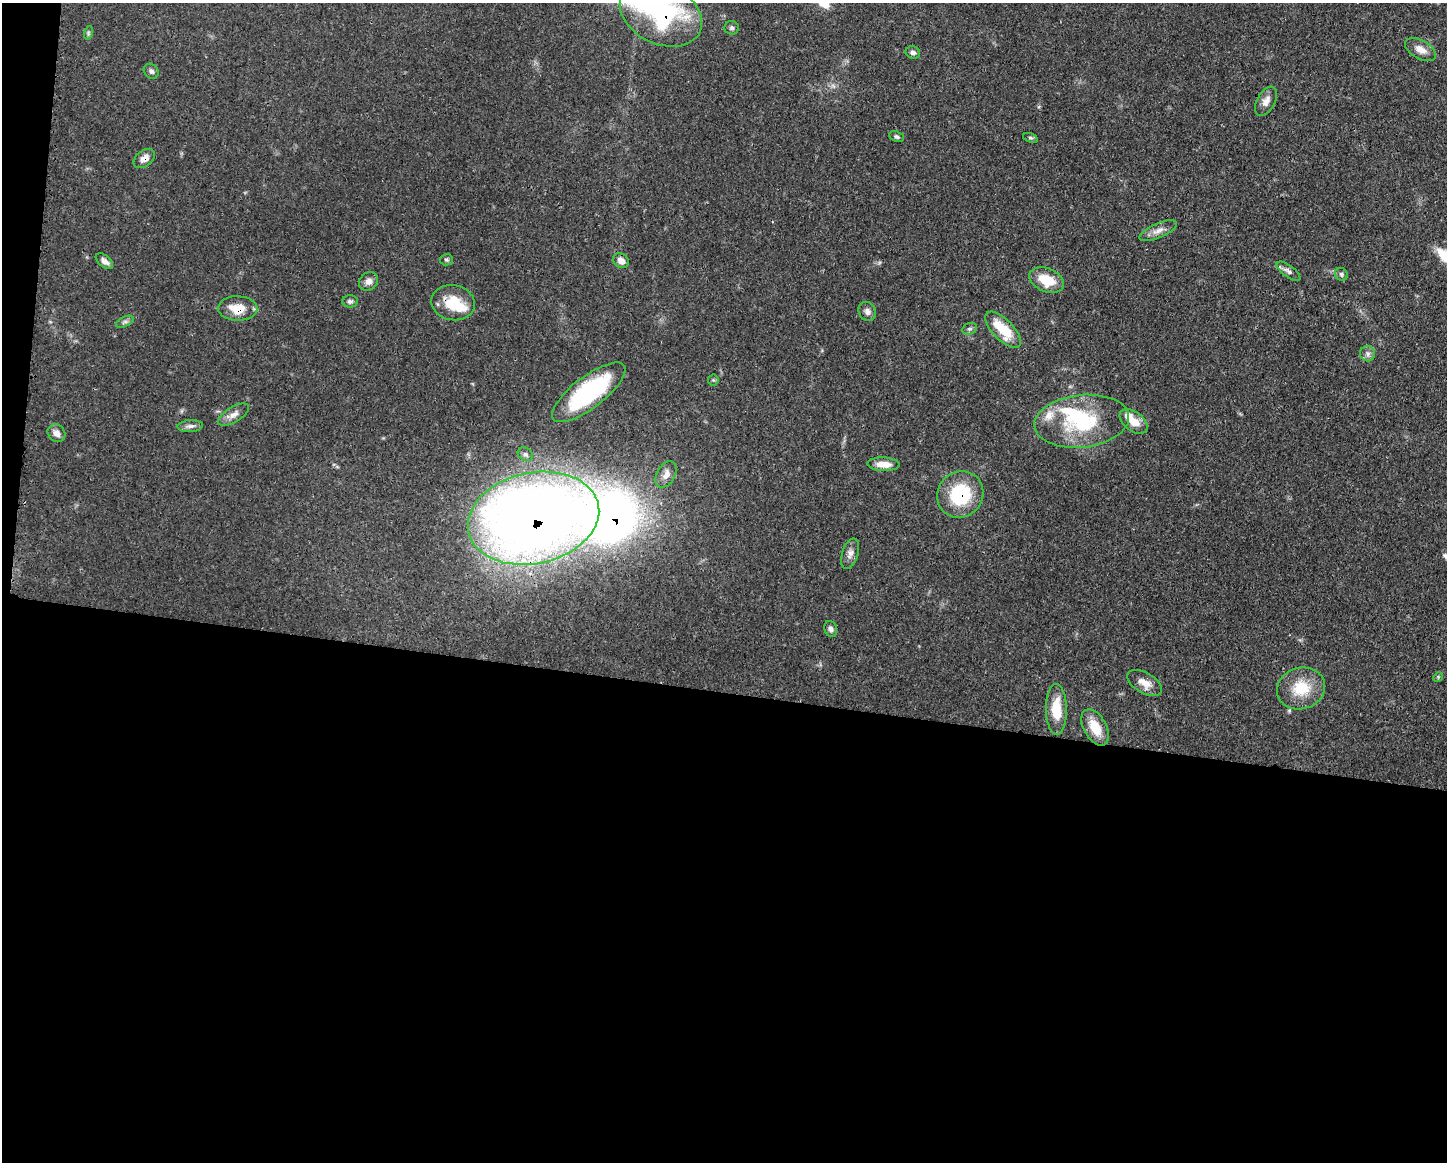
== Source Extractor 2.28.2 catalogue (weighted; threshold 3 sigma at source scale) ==
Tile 10 of 3 x 4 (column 1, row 4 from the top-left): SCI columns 113-1557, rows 3-1162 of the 4671 x 4645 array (HDU 1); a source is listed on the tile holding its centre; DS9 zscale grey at full resolution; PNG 1449 x 1164 px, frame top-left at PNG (2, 3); each listed source drawn as its Kron ellipse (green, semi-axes under 4 px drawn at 4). Shown black and unused: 42% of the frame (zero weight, under 3 of 4 exposures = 1% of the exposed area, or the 3 px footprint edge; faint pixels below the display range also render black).
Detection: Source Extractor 2.28.2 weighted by HDU 2 'WHT'; one run over the whole footprint, this tile lists its part. Background 0.0543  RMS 0.0032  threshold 0.0146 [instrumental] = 3 sigma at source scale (4.5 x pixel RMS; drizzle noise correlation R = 1.50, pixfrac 1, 0.05/0.05 arcsec/px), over >= 5 px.
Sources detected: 51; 1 inside a brighter object's white glare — neither listed nor drawn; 5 inside a brighter listed object's ellipse — not listed separately; the other 45 listed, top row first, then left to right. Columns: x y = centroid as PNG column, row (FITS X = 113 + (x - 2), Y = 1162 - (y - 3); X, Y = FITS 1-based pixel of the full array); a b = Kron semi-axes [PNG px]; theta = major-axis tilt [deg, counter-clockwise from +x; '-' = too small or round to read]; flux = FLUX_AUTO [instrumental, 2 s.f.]
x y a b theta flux
661 14 43 30 -26 48
732 28 7 7 - 0.84
88 33 7 4 72 0.54
1420 49 17 9 -29 3.2
913 52 7 6 - 1.1
151 71 8 6 -45 0.99
1266 101 16 9 62 2.5
896 137 7 5 -24 0.73
1030 138 7 4 -18 0.57
144 158 12 8 37 2.4
1158 231 20 7 23 2.6
446 260 6 5 - 0.61
104 261 10 5 -39 1.7
621 261 8 6 -42 2.2
1288 271 14 6 -36 1.5
1341 274 7 6 - 0.79
1047 280 18 11 -23 8
368 281 10 8 38 1.8
350 301 8 6 1 0.8
453 303 22 17 -10 9.6
238 308 20 12 -1 7.3
867 311 10 8 -55 1.5
125 322 9 5 25 0.87
970 329 7 5 19 0.75
1003 330 23 10 -46 10
1368 354 8 7 - 1.2
713 380 5 5 - 0.45
589 392 44 15 37 37
234 415 17 7 31 2.4
1082 421 48 26 7 28
1134 421 16 9 -37 5.2
190 426 13 6 4 1.3
57 433 9 8 - 2.1
525 454 8 6 -31 0.94
883 464 16 7 -2 3.8
666 474 14 9 60 2.7
960 495 24 22 47 20
533 518 66 45 12 490
850 554 16 8 72 2
831 629 8 6 -69 1
1438 677 5 4 - 0.39
1145 683 19 10 -31 3.5
1301 688 24 20 16 11
1056 709 25 10 -89 9.3
1095 727 20 11 -61 7.5
Overlapping masked pixels (flux is a lower limit): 6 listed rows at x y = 661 14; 144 158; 453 303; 238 308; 960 495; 533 518
Isophote crosses this tile's border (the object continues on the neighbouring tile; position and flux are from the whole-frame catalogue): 1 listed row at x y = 661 14